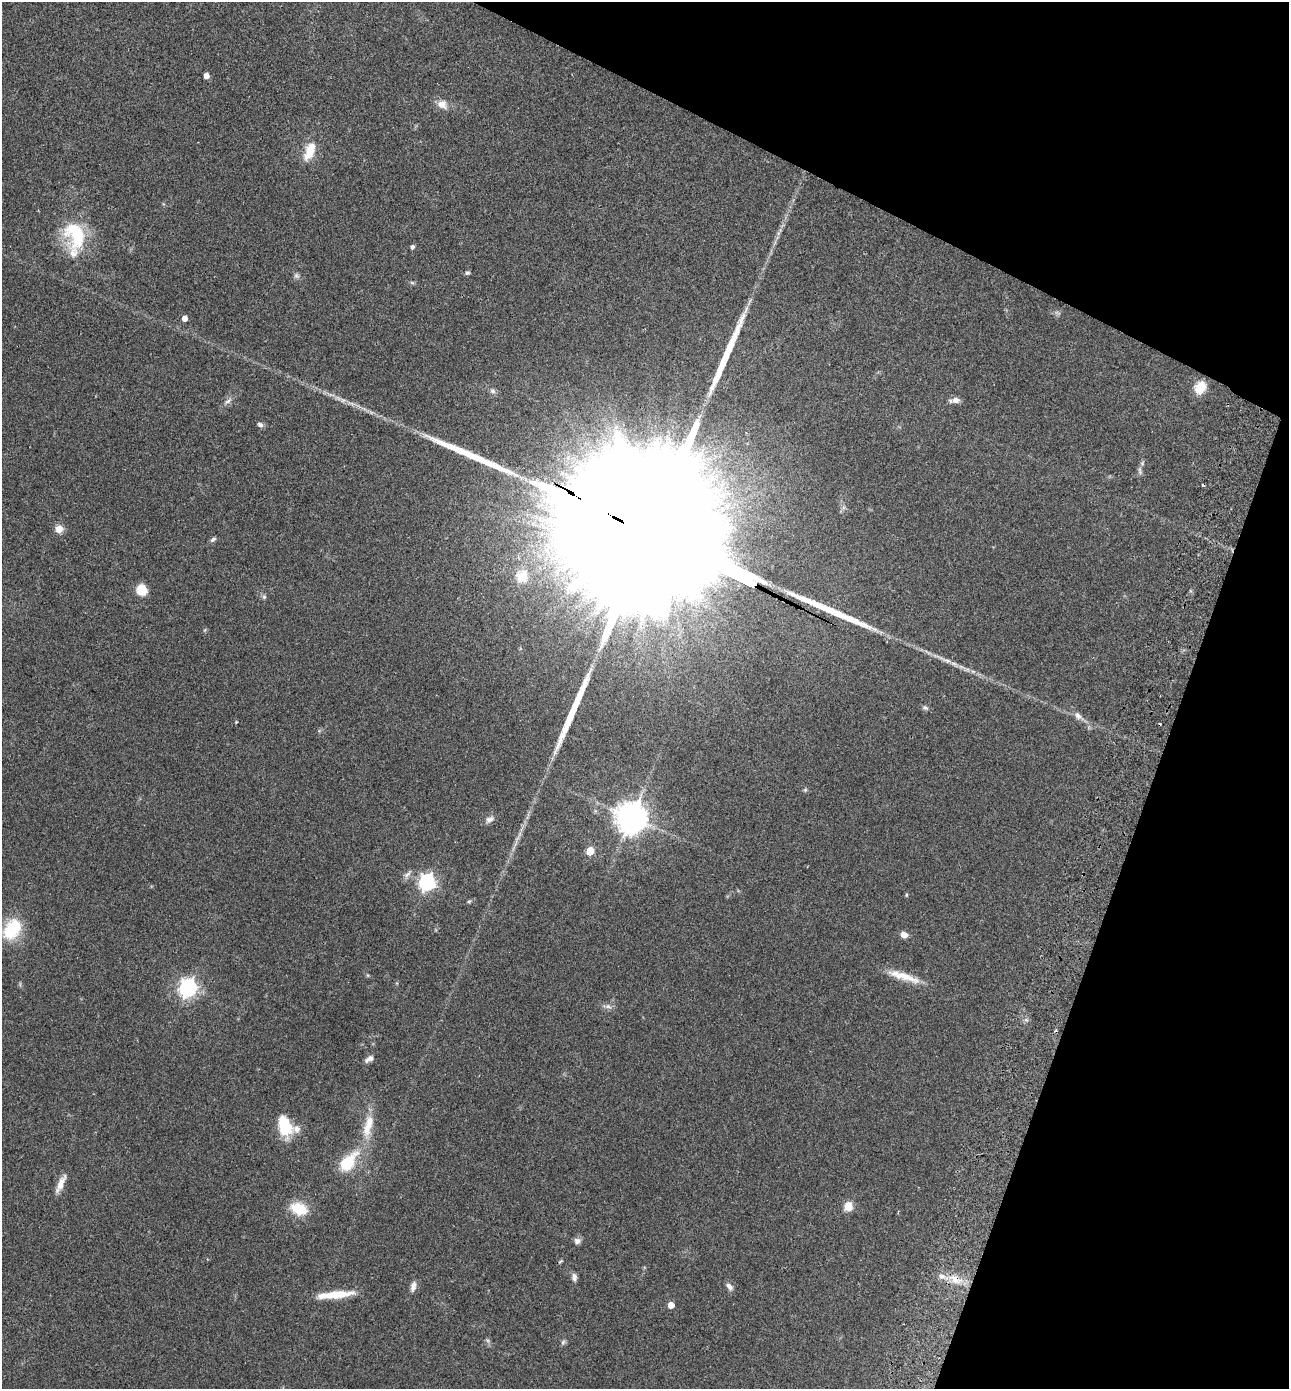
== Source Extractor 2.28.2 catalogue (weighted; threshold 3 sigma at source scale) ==
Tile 8 of 4 x 4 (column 4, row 2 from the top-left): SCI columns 4058-5344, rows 2804-4190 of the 5672 x 5603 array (HDU 1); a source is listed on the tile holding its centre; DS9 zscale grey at full resolution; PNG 1291 x 1391 px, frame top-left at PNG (2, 2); no overlay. Shown black and unused: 19% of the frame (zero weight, under 2 of 3 exposures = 3% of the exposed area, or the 3 px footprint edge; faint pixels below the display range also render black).
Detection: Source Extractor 2.28.2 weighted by HDU 2 'WHT'; one run over the whole footprint, this tile lists its part. Background 0.0859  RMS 0.0077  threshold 0.0346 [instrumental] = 3 sigma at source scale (4.5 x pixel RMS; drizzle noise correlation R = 1.50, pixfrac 1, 0.05/0.05 arcsec/px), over >= 5 px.
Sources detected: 72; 2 too faint to see at this stretch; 1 inside a brighter object's white glare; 3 cosmic-ray / hot-pixel residue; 4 long thin detections or spike segments (spike, bleed or trail) — not listed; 5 inside a brighter listed object's ellipse — not listed separately; the other 57 listed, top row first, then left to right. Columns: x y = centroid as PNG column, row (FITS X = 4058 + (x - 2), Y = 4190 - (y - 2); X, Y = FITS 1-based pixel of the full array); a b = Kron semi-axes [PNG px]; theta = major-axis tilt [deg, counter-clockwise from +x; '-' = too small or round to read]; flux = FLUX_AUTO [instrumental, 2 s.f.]
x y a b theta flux
206 75 5 4 - 5.6
442 104 14 11 -27 7.3
309 151 24 11 69 16
75 234 38 27 -76 46
412 247 6 5 - 1.7
467 273 6 5 - 1.4
296 276 8 7 - 2.2
412 283 7 4 -2 1.2
185 318 5 4 - 5.6
1200 387 6 5 - 70
493 391 8 7 - 2.4
956 400 10 7 6 4.6
228 401 14 6 36 3.3
260 425 8 6 -32 2.2
1140 471 12 5 -77 2.2
59 529 8 8 - 7.9
658 537 152 27 -27 170000
213 539 8 5 33 1.8
522 576 6 6 - 47
141 590 11 11 - 13
264 597 7 5 89 1.6
925 708 9 6 -20 2
1078 716 15 8 -40 5
236 722 4 3 - 0.63
805 790 6 5 - 1.2
595 811 6 5 - 1.2
631 817 9 9 - 1500
489 819 12 7 29 3.7
590 851 5 5 - 25
408 874 15 5 47 3
427 882 7 7 - 240
906 895 4 4 - 0.98
469 901 6 5 - 1
12 929 25 17 56 36
904 935 8 6 -11 5.1
367 975 6 4 -71 0.88
903 976 45 9 -18 16
188 988 7 7 - 320
607 1006 14 6 -13 3.2
1026 1020 6 4 -19 1.5
369 1059 12 6 31 3.3
369 1123 36 13 76 17
285 1127 21 13 -77 33
348 1162 27 14 51 30
61 1184 23 7 65 7.7
848 1206 9 8 - 11
299 1209 17 11 -19 24
577 1241 9 8 - 3.1
561 1261 8 4 28 1
574 1277 11 6 -84 3.1
955 1279 20 11 -27 12
413 1286 15 7 74 4.2
729 1286 11 6 -51 3.3
336 1294 38 8 6 21
671 1305 5 4 - 10
488 1341 8 4 -32 1.6
563 1342 8 6 62 1.8
Overlapping masked pixels (flux is a lower limit): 2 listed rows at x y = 658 537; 955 1279